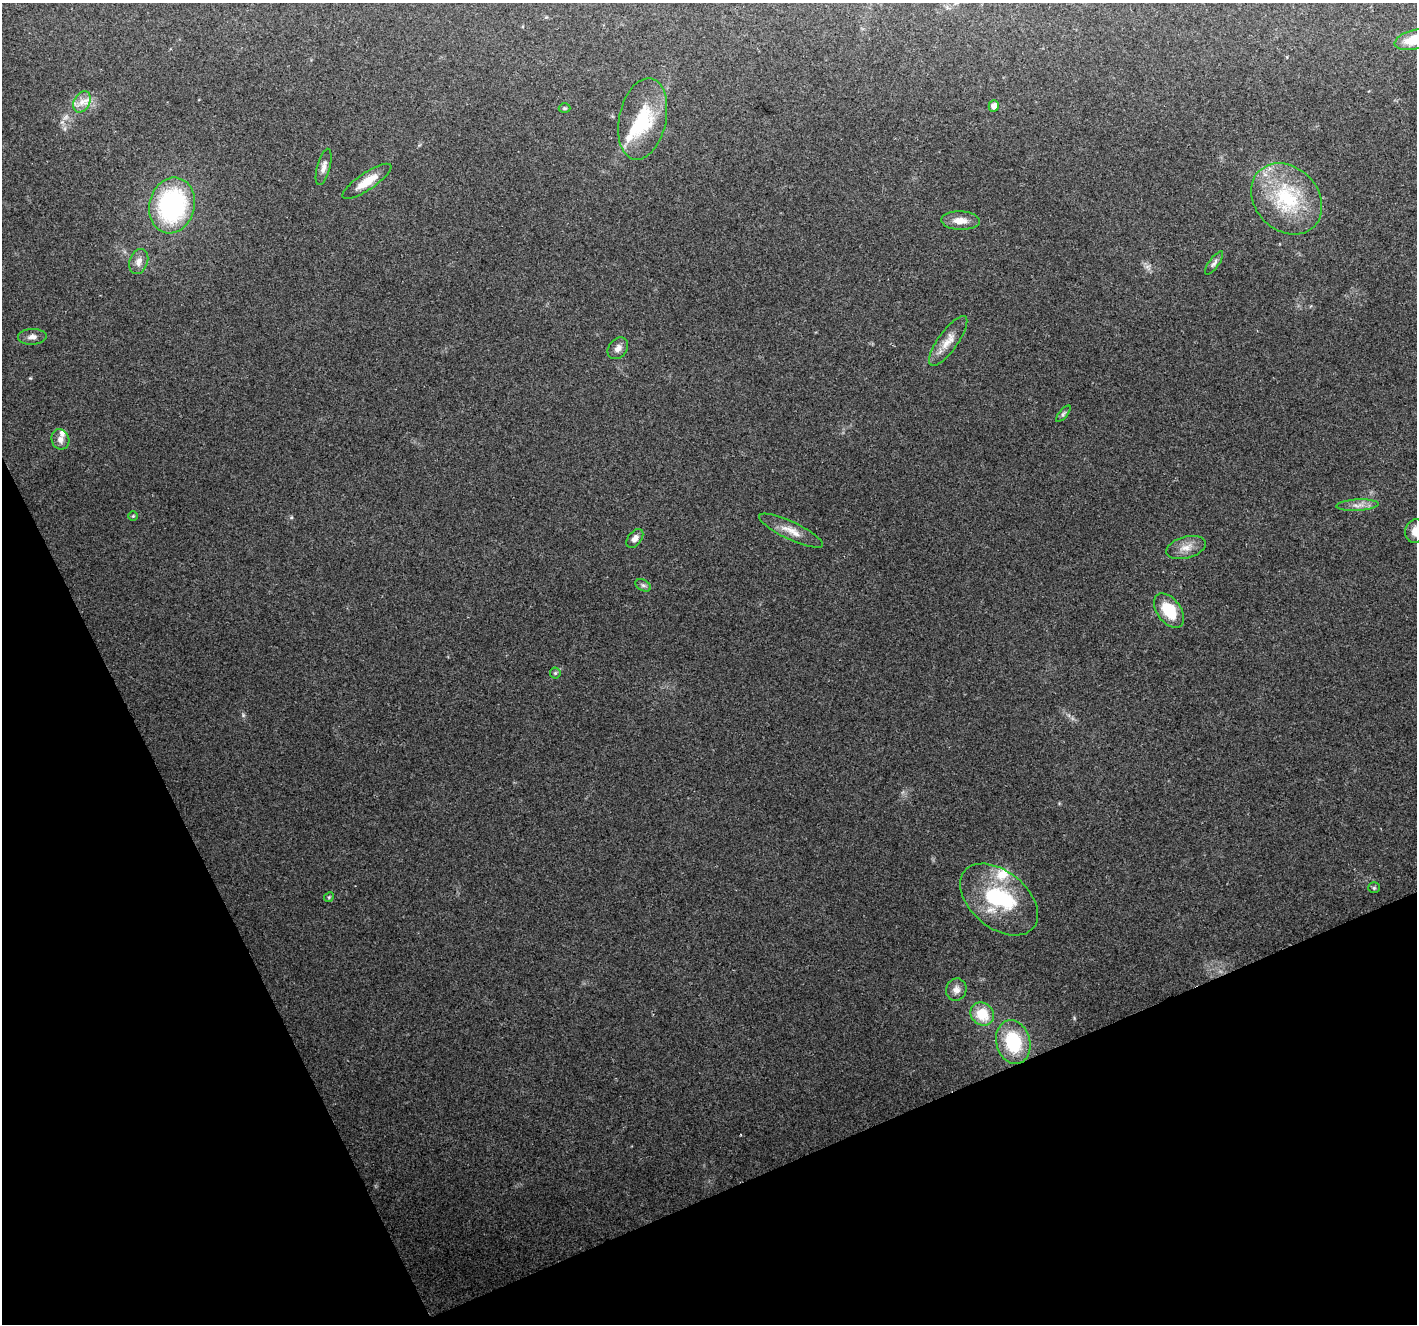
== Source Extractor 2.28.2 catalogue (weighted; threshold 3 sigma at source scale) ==
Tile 14 of 4 x 4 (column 2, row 4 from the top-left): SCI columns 1417-2831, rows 91-1412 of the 5664 x 5527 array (HDU 1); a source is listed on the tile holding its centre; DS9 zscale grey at full resolution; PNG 1419 x 1326 px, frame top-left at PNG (2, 3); each listed source drawn as its Kron ellipse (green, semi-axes under 4 px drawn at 4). Shown black and unused: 22% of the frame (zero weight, under 2 of 3 exposures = <1% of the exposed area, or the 3 px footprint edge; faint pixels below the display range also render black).
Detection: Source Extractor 2.28.2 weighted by HDU 2 'WHT'; one run over the whole footprint, this tile lists its part. Background 0.232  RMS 0.0094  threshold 0.0423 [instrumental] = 3 sigma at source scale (4.5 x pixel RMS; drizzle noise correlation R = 1.50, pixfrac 1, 0.0396/0.0396 arcsec/px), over >= 5 px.
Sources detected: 37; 1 inside a brighter object's white glare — neither listed nor drawn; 4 inside a brighter listed object's ellipse — not listed separately; the other 32 listed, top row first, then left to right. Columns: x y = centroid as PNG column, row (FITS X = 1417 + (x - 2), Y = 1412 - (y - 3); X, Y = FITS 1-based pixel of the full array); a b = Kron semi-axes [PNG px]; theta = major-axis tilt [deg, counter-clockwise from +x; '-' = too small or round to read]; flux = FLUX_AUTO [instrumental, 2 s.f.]
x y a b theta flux
1414 40 20 9 13 23
82 102 11 8 61 7.3
994 106 5 5 - 5.9
565 108 6 5 - 1.3
643 119 41 23 78 54
324 167 19 6 75 5.4
367 181 29 8 34 17
1287 199 39 31 -45 68
172 205 28 22 76 130
960 221 19 9 -3 10
139 261 13 9 69 6.9
1214 263 14 5 54 3.2
32 337 14 8 2 4.9
948 341 30 10 54 13
618 348 12 9 51 5.5
1063 414 10 4 50 1.9
60 439 10 8 -70 5.4
1357 505 21 5 3 6.7
133 516 5 5 - 1.1
791 531 35 9 -25 13
1415 531 12 10 74 9.2
635 538 11 6 52 5.7
1186 547 20 10 15 11
643 585 8 5 -29 2.4
1169 611 19 12 -54 31
555 673 5 5 - 1.5
1374 888 5 5 - 1.4
329 897 5 4 - 1.1
999 899 45 28 -39 76
956 990 11 10 - 6.2
982 1014 12 11 - 25
1013 1042 22 17 -75 50
Isophote crosses this tile's border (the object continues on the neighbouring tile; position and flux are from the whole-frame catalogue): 2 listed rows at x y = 1414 40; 1415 531
Unlisted compact peaks at least as high as the median listed source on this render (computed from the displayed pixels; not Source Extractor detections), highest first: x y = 243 715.